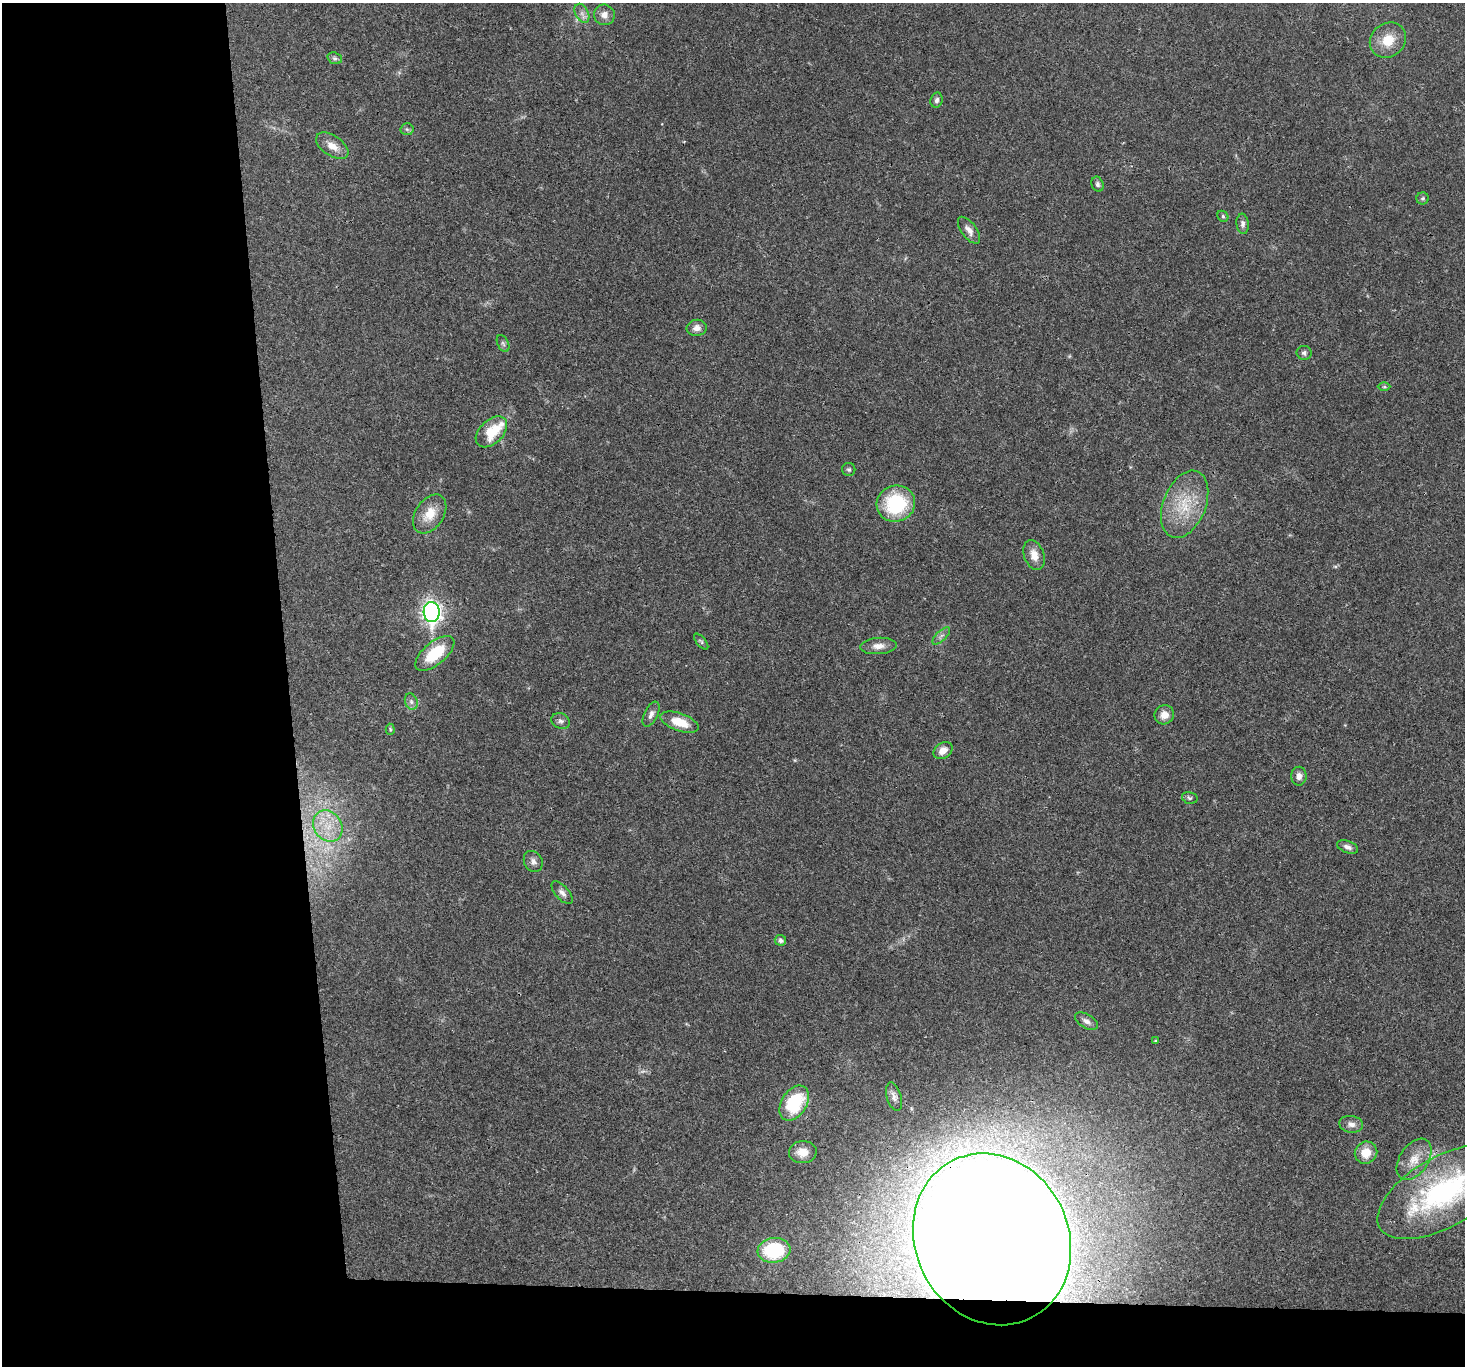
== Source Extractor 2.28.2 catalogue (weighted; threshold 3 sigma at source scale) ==
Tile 7 of 3 x 3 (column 1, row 3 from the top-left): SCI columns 2-1464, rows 148-1511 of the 4390 x 4366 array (HDU 1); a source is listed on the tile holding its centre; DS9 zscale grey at full resolution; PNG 1467 x 1368 px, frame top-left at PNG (2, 3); each listed source drawn as its Kron ellipse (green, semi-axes under 4 px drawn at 4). Shown black and unused: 24% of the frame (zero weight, under 3 of 4 exposures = <1% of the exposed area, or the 3 px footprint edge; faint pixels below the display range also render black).
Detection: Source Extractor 2.28.2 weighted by HDU 2 'WHT'; one run over the whole footprint, this tile lists its part. Background 0.0299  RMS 0.0024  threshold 0.0107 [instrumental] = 3 sigma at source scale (4.5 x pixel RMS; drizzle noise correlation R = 1.50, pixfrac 1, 0.05/0.05 arcsec/px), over >= 5 px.
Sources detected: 55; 1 too faint to see at this stretch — neither listed nor drawn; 2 inside a brighter listed object's ellipse — not listed separately; the other 52 listed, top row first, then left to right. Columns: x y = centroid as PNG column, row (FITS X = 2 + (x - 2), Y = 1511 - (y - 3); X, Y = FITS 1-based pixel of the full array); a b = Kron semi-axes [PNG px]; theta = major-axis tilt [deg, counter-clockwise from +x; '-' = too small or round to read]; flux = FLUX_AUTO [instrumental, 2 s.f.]
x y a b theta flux
582 13 10 6 -62 1.1
604 15 10 10 - 1.7
1388 40 19 16 40 5.1
335 58 7 5 -20 0.56
937 100 7 6 - 0.7
407 129 6 6 - 0.49
332 146 18 10 -34 2.6
1097 184 8 6 -70 0.6
1423 198 6 6 - 0.48
1223 216 6 5 - 0.4
1243 224 10 6 -84 0.84
969 230 16 7 -53 1.6
697 328 10 8 8 1.4
503 343 9 5 -63 0.6
1304 353 7 7 - 0.66
1384 387 6 4 0 0.36
491 432 18 11 44 7.5
849 470 6 6 - 0.46
896 504 19 18 - 16
1185 504 35 21 68 10
430 514 21 14 56 4.7
1034 555 15 10 -70 2.8
432 612 10 8 -85 110
941 636 11 5 43 0.77
701 642 10 4 -50 0.45
878 646 18 8 4 1.9
435 653 23 11 40 9.3
411 702 8 6 -70 0.84
651 714 14 6 64 1.1
1164 715 10 9 - 2.2
561 721 9 7 -29 0.86
680 722 20 8 -19 4.9
390 729 5 4 - 0.31
943 751 10 7 35 1.9
1299 776 9 7 89 1.4
1190 798 8 5 -15 0.54
328 826 16 13 -55 5.3
1347 847 11 6 -20 1
533 861 11 9 -61 1.1
562 893 14 6 -48 1.1
780 940 6 5 - 0.77
1086 1021 13 7 -31 1.1
1155 1041 4 3 - 0.25
894 1097 15 7 -74 1.1
794 1103 19 12 58 14
1351 1124 12 8 -9 1.3
803 1152 14 11 3 2.9
1366 1153 11 11 - 3.9
1414 1159 23 14 56 4.1
1444 1192 74 35 29 44
992 1239 88 76 -63 1500
774 1250 16 12 6 15
Overlapping masked pixels (flux is a lower limit): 1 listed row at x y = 992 1239
Isophote crosses this tile's border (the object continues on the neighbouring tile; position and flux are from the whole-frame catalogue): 1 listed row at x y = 1444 1192